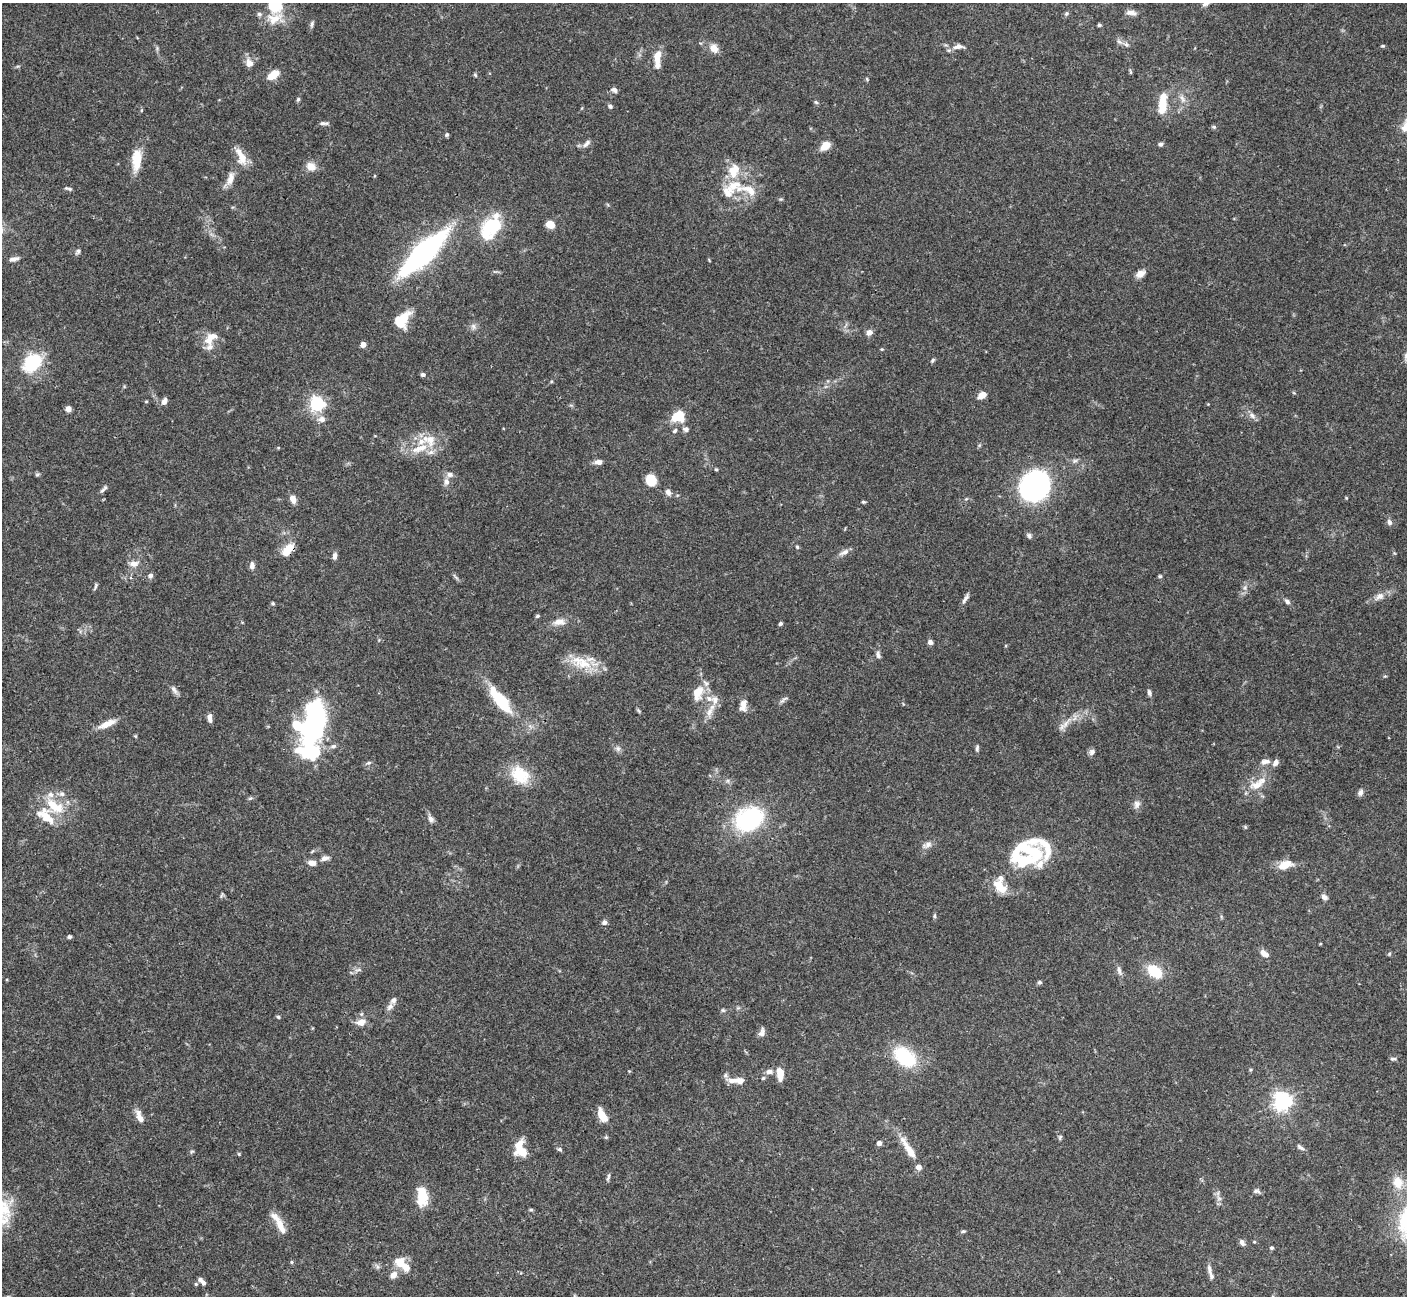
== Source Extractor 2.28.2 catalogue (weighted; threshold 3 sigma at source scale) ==
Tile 7 of 4 x 4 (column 3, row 2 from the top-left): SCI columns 2816-4220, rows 2875-4168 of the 5628 x 5617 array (HDU 1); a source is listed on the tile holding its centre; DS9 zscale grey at full resolution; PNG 1409 x 1298 px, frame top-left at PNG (2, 3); no overlay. Shown black and unused: <1% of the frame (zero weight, under 3 of 4 exposures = <1% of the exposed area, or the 3 px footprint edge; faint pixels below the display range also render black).
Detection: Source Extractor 2.28.2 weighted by HDU 2 'WHT'; one run over the whole footprint, this tile lists its part. Background 0.0665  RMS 0.0031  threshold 0.0139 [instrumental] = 3 sigma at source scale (4.5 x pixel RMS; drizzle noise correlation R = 1.50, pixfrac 1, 0.05/0.05 arcsec/px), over >= 5 px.
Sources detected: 211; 5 inside a brighter object's white glare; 1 long thin detection or spike segment (spike, bleed or trail) — not listed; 29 inside a brighter listed object's ellipse — not listed separately; the other 176 listed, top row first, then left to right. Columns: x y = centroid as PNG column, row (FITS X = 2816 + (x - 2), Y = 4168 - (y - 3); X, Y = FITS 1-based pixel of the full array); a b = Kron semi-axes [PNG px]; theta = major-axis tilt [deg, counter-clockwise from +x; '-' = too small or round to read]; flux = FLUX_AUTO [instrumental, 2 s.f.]
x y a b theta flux
275 3 12 9 -78 20
1206 3 8 7 - 1.2
1066 13 6 5 - 0.54
1131 13 13 6 -6 1.6
274 19 24 14 19 5.4
312 24 9 5 73 0.7
1099 25 4 4 - 0.51
1119 41 9 6 -40 0.95
1383 46 6 3 0 0.32
958 47 18 8 3 2.1
714 48 13 9 -57 2.4
657 57 15 7 79 3.9
249 63 11 8 -64 2.4
1130 72 7 3 -81 0.44
273 75 15 8 36 3.9
475 75 5 4 - 0.4
614 90 9 6 -27 0.98
298 99 6 5 - 0.49
1182 99 12 5 -60 1.4
816 102 6 5 - 0.45
1162 104 25 8 84 7.1
610 106 5 5 - 0.67
142 110 5 3 - 0.3
323 123 12 4 -5 0.84
1214 127 5 5 - 0.47
1405 128 10 9 - 2.4
447 135 5 5 - 0.53
586 143 13 6 45 1.2
1160 144 6 5 - 0.59
825 146 10 7 40 4
243 158 19 12 80 4
137 160 27 10 86 6.8
311 166 12 10 -30 2.7
230 179 17 8 74 2.8
734 186 25 15 32 8.2
70 189 6 6 - 0.64
550 224 6 5 - 6.6
492 226 18 14 57 17
78 251 8 5 58 0.7
424 253 34 10 44 120
14 259 11 5 13 1.3
1140 274 9 7 31 2.5
402 320 19 11 55 9.4
473 326 9 6 -72 1.1
869 332 7 7 - 1.6
209 340 19 11 30 4
363 345 4 4 - 3.2
882 349 5 3 - 0.31
933 360 7 4 50 0.49
32 363 15 11 44 21
423 375 5 4 - 0.87
982 395 8 6 37 2.9
164 401 7 5 59 1.9
317 404 6 6 - 80
68 409 5 5 - 1.7
678 416 15 11 23 7
1252 416 11 6 -39 1.3
322 419 11 8 10 1.8
686 429 8 7 - 0.94
675 431 6 5 - 0.65
420 448 28 9 19 6.1
598 462 9 6 -6 1.6
716 469 4 4 - 0.34
37 474 7 4 8 0.45
651 480 10 9 - 6.1
446 482 9 7 -84 1.6
1035 486 23 20 55 83
103 489 13 4 38 0.84
668 492 8 6 -61 1.3
293 499 8 6 -74 2.9
863 502 5 3 - 0.43
1389 522 8 6 -74 1.1
1029 536 7 6 - 0.75
797 547 5 4 - 0.42
288 550 18 9 51 4.5
844 552 16 6 25 1.5
335 556 8 5 84 1.3
134 564 13 8 1 2
252 565 9 6 -86 1.3
150 575 7 6 - 0.92
1160 576 5 4 - 0.45
95 586 10 3 72 0.56
1380 596 13 9 33 2
1287 601 9 5 -38 0.83
273 603 5 4 - 0.38
537 616 5 4 - 0.45
559 622 15 8 7 2.5
780 623 4 4 - 0.68
930 642 5 5 - 1.3
878 655 10 5 -73 0.99
584 663 29 16 -8 8.6
174 689 13 6 -57 1.2
697 692 18 11 72 5.5
1149 693 8 5 -74 0.81
500 699 27 9 -51 17
709 699 9 7 -39 1.6
783 700 15 3 38 0.8
743 703 14 9 -90 1.9
639 711 7 4 -70 0.41
709 712 17 7 63 2.5
210 718 9 5 -80 1.6
315 720 46 18 79 57
107 724 22 7 24 3.6
1066 724 15 6 54 2.1
333 746 8 6 11 0.87
977 748 9 4 80 0.61
618 749 8 6 -89 0.94
1092 752 9 7 50 0.99
1265 762 13 7 7 1.7
369 763 7 5 19 0.59
520 775 26 19 -40 9.6
1256 786 18 12 -1 4
1360 793 8 6 65 1.1
62 794 8 6 -1 1
1137 804 12 9 75 1.5
54 806 28 13 -36 8.8
47 817 28 15 -59 7.5
431 819 9 7 -57 1.3
749 819 26 20 29 35
1033 841 19 11 7 4
927 845 14 7 26 1.6
312 851 7 3 45 0.36
325 858 9 6 10 1.4
1025 861 38 20 6 13
312 863 9 7 -9 1.9
1285 865 18 9 24 4.8
998 885 19 13 -36 5
221 895 8 2 69 0.39
1324 897 9 6 -45 1.1
934 916 6 4 90 0.44
604 922 5 5 - 1.1
69 937 5 4 - 0.59
1264 953 11 6 -36 2.1
358 970 10 4 5 0.82
1119 971 15 5 -74 1.3
1155 971 18 12 -35 8
1039 982 5 5 - 0.6
390 1007 11 7 41 1.3
723 1010 6 4 -43 0.48
278 1017 5 4 - 0.42
361 1022 9 7 15 2.8
762 1032 11 7 75 1.3
905 1057 26 16 -40 18
1393 1059 8 4 3 0.6
769 1072 9 6 8 1.3
780 1074 13 7 -86 4.3
763 1078 5 4 - 0.43
739 1080 14 8 0 2.6
1282 1101 6 6 - 140
602 1115 12 6 -62 5.2
140 1117 17 7 -66 2.5
1060 1137 7 5 76 0.52
879 1143 4 4 - 1.8
1300 1147 11 5 -33 0.97
560 1149 6 5 - 0.55
908 1149 36 8 -57 5.5
192 1151 6 4 19 0.4
522 1152 19 13 -79 6.1
239 1154 5 3 - 0.31
608 1177 12 4 72 0.63
1398 1182 17 14 -73 4.9
1256 1191 10 5 -8 0.84
422 1196 20 11 -85 8.3
1219 1198 7 5 -30 0.94
531 1210 6 4 0 0.37
2 1221 27 11 34 6
280 1226 27 9 -66 4
963 1231 6 4 19 0.43
1242 1242 8 6 -61 1.1
1272 1248 5 4 - 0.51
292 1262 5 3 - 0.35
400 1262 16 13 -32 4.5
1210 1270 17 5 -79 1.6
393 1275 10 7 57 2.2
200 1279 6 5 - 0.85
196 1284 5 4 - 0.37
Overlapping masked pixels (flux is a lower limit): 1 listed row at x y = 288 550
Isophote crosses this tile's border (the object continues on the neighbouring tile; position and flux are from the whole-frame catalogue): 4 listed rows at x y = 275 3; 1206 3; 1405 128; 2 1221